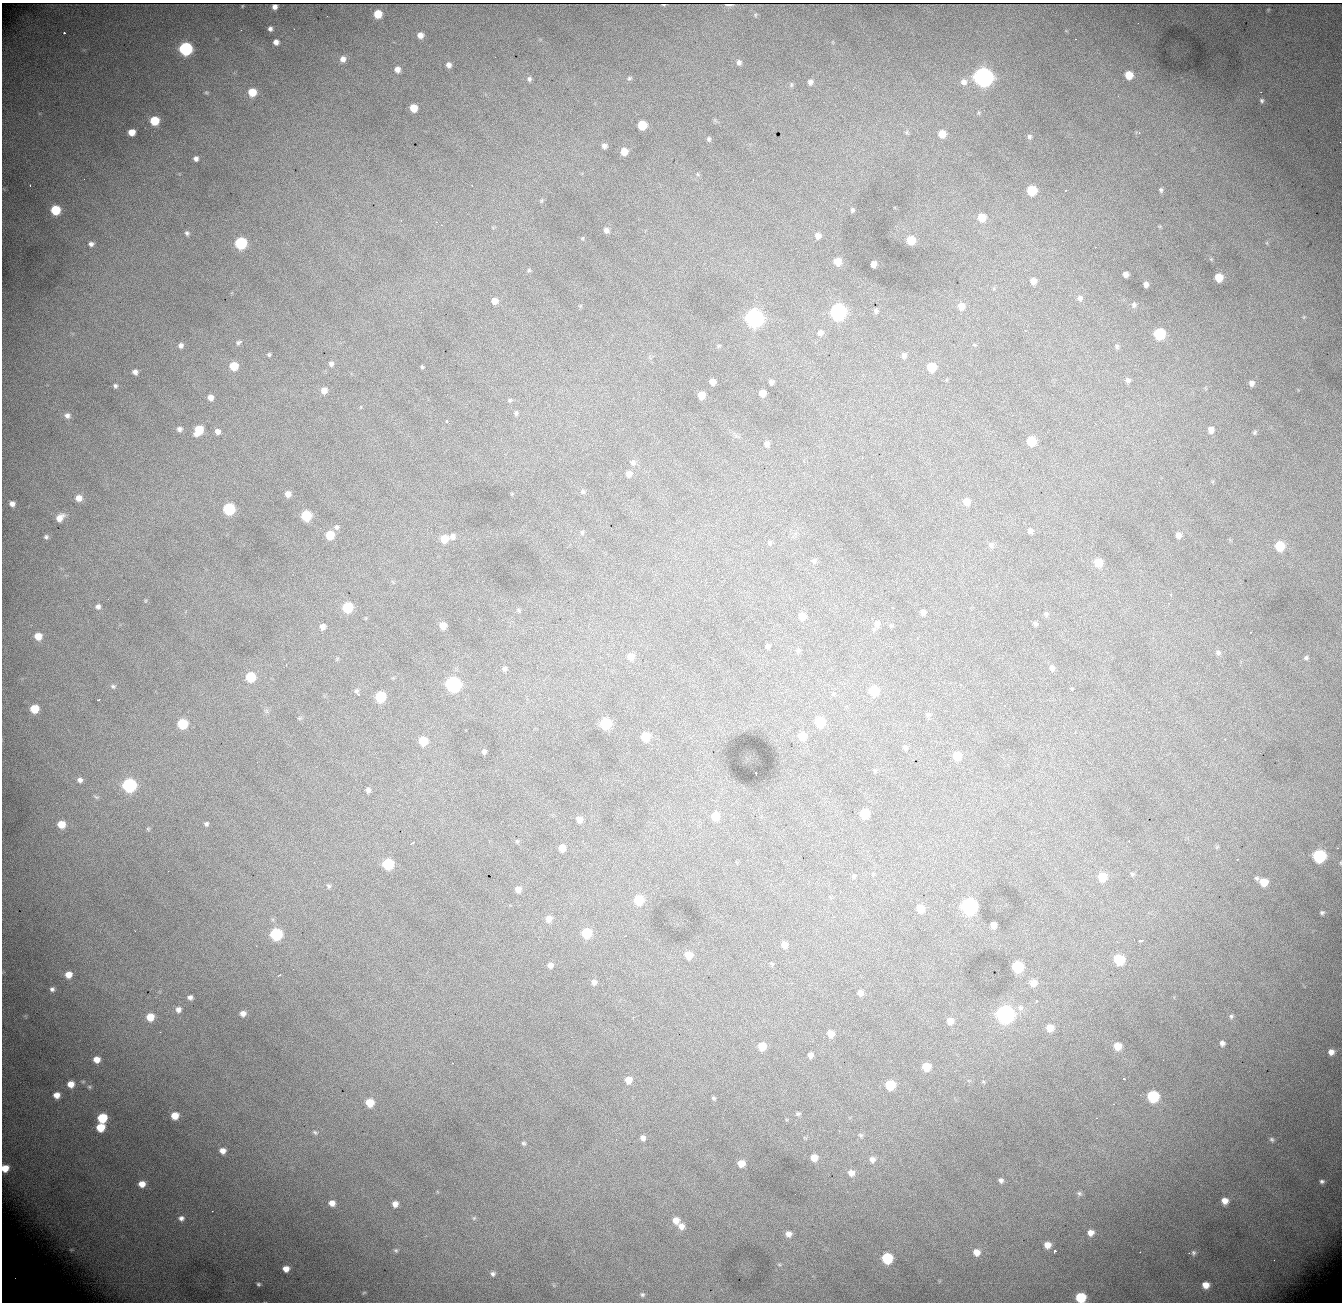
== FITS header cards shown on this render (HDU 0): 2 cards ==
NAXIS1  = 1340
NAXIS2  = 1300

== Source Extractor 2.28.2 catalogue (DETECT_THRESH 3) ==
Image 1340 x 1300 px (HDU 0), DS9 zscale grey, 1 PNG px = 1 image px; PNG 1344 x 1304 px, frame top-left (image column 1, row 1300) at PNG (2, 3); no overlay
Background 1930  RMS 23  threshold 69.2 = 3 sigma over >= 5 px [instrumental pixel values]
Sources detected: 295; all 295 listed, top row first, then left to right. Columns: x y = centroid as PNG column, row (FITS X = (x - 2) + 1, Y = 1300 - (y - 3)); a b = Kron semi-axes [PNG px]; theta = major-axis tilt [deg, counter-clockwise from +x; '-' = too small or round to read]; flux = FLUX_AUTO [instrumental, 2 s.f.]
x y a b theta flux
729 5 6 2 0 3.7e+03
242 6 3 2 - 8.6e+02
275 7 5 4 - 2.0e+03
378 14 6 6 - 3.3e+04
755 15 6 3 90 1.8e+03
270 29 5 5 - 4.6e+03
64 33 3 2 - 6.8e+03
420 35 6 5 - 9.7e+03
1075 39 3 2 - 2.4e+03
276 42 5 5 - 8.1e+03
185 49 7 7 - 2.6e+05
343 59 7 6 - 9.3e+03
739 62 7 6 - 5.2e+03
449 65 6 6 - 6.8e+03
397 69 6 6 - 9.1e+03
1129 75 7 6 - 2.6e+04
983 77 8 8 - 1.1e+06
629 78 7 5 35 2.7e+03
529 79 7 6 - 4.0e+03
810 82 6 5 - 5.3e+03
964 82 9 8 - 9.1e+03
791 85 7 5 -84 2.6e+03
206 92 5 5 - 2.0e+03
252 92 7 7 - 3.1e+04
1262 101 7 6 - 3.7e+03
413 108 6 6 - 2.6e+04
154 121 6 6 - 4.8e+04
642 125 6 6 - 4.0e+04
132 132 6 5 - 1.8e+04
907 132 6 4 71 2.3e+03
1139 133 4 4 - 1.7e+03
942 134 7 6 - 1.8e+04
1029 136 7 6 - 3.6e+03
709 139 7 5 -82 3.1e+03
604 146 5 4 - 5.2e+03
624 151 6 6 - 1.8e+04
196 159 5 5 - 5.4e+03
697 174 6 3 -70 1.9e+03
30 185 3 2 - 1.6e+03
1032 190 7 6 - 5.7e+04
1161 190 7 5 -71 3.4e+03
541 201 6 4 71 1.9e+03
55 210 7 6 - 6.2e+04
852 210 6 5 - 2.8e+03
982 217 7 7 - 2.3e+04
436 222 2 2 - 1.4e+03
441 225 2 2 - 8.2e+02
606 230 6 6 - 5.8e+03
187 233 6 5 - 3.6e+03
818 236 6 6 - 8.7e+03
583 238 6 3 71 1.6e+03
911 240 6 6 - 3.2e+04
241 243 7 7 - 1.3e+05
91 244 6 5 - 5.0e+03
837 261 7 6 - 1.6e+04
873 264 6 5 - 9.7e+03
529 270 5 5 - 2.2e+03
1073 270 2 2 - 1.1e+03
1126 274 5 5 - 7.6e+03
1219 277 6 6 - 2.7e+04
1033 281 6 6 - 1.1e+04
1146 284 5 4 - 6.0e+03
1080 298 8 6 86 4.8e+03
494 301 7 7 - 1.1e+04
1134 305 8 6 80 4.0e+03
961 306 9 8 - 1.2e+04
876 311 4 3 - 2.8e+03
838 312 8 7 - 4.4e+05
754 318 8 7 - 7.6e+05
1026 331 3 2 - 1.1e+03
820 333 7 7 - 5.3e+03
1159 334 7 7 - 9.4e+04
239 342 9 5 32 3.9e+03
181 345 7 6 - 5.5e+03
974 345 6 3 -19 1.5e+03
719 346 6 4 2 1.7e+03
1117 346 6 5 - 3.0e+03
269 354 4 4 - 2.2e+03
904 355 7 6 - 4.7e+03
331 364 6 6 - 4.2e+03
234 366 6 6 - 3.2e+04
422 367 3 3 - 1.8e+03
931 367 7 6 - 3.5e+04
135 372 6 5 - 6.7e+03
1128 380 6 5 - 4.5e+03
712 382 5 5 - 9.1e+03
771 382 4 4 - 3.8e+03
1251 383 6 6 - 6.2e+03
115 386 6 5 - 3.5e+03
324 390 6 6 - 9.8e+03
762 393 6 5 - 1.6e+04
701 395 6 5 - 1.8e+04
210 397 6 5 - 8.6e+03
510 400 7 5 2 2.5e+03
516 413 7 5 81 3.1e+03
67 415 9 7 -20 6.9e+03
446 421 3 3 - 6.8e+03
179 429 6 6 - 4.7e+03
1211 429 6 5 - 9.7e+03
199 430 8 6 57 4.1e+04
218 431 6 5 - 6.8e+03
1254 432 6 5 - 2.4e+03
1031 441 7 6 - 4.2e+04
766 444 6 6 - 5.0e+03
862 458 4 2 - 1.2e+03
633 462 9 7 -54 5.4e+03
629 474 7 7 - 7.5e+03
583 492 7 6 - 3.4e+03
288 494 7 6 - 9.0e+03
79 498 7 7 - 1.1e+04
966 502 8 7 - 1.1e+04
12 504 6 6 - 7.7e+03
229 509 7 7 - 1.2e+05
306 516 7 6 - 6.0e+04
60 518 9 6 43 1.4e+04
336 527 7 6 - 3.4e+03
1030 531 6 5 - 5.0e+03
582 532 6 5 - 2.7e+03
330 535 7 6 - 3.4e+04
1178 535 6 6 - 8.2e+03
452 536 7 7 - 6.4e+03
46 537 6 6 - 3.6e+03
444 539 7 7 - 2.3e+04
770 543 7 5 -83 2.7e+03
991 545 8 7 - 4.9e+03
1279 546 7 7 - 4.5e+04
814 561 7 6 - 3.8e+03
1098 562 7 6 - 2.4e+04
1171 595 3 3 - 1.7e+03
1169 603 2 2 - 7.9e+02
98 606 6 6 - 4.6e+03
347 607 7 6 - 6.8e+04
893 608 3 2 - 1.4e+03
518 610 6 4 -70 1.9e+03
923 612 6 5 - 5.6e+03
1046 614 7 5 -49 2.7e+03
802 616 7 7 - 1.5e+04
877 623 9 8 - 7.5e+03
1035 624 5 4 - 3.3e+03
443 625 7 6 - 1.6e+04
891 625 5 5 - 2.1e+03
322 627 6 5 - 7.9e+03
38 636 7 7 - 1.9e+04
917 638 3 3 - 1.2e+03
768 646 4 4 - 4.2e+03
798 650 7 6 - 3.5e+03
1218 653 7 6 - 4.2e+03
631 656 7 7 - 1.3e+04
1306 658 6 5 - 2.9e+03
284 659 2 2 - 7.5e+02
1052 668 7 6 - 5.2e+03
504 669 6 6 - 4.0e+03
250 677 7 6 - 5.7e+04
453 684 7 7 - 3.5e+05
961 685 2 2 - 1.0e+03
113 686 7 6 - 2.9e+03
874 690 7 7 - 4.4e+04
356 691 6 5 - 2.9e+03
358 694 3 3 - 1.9e+03
380 696 7 6 - 7.2e+04
98 700 3 2 - 1.3e+03
34 709 6 6 - 3.7e+04
927 715 6 6 - 3.0e+03
299 718 6 4 -17 1.8e+03
820 722 7 6 - 6.0e+04
605 723 7 7 - 8.1e+04
182 724 7 6 - 6.5e+04
645 736 6 6 - 2.8e+04
802 736 7 7 - 2.3e+04
1225 739 3 3 - 1.5e+03
423 741 6 6 - 3.5e+04
905 747 6 5 - 4.4e+03
484 752 5 4 - 4.4e+03
957 756 7 6 - 2.7e+04
756 773 4 2 - 4.0e+03
80 780 6 5 - 5.7e+03
129 785 7 7 - 2.6e+05
368 790 5 5 - 4.7e+03
96 797 8 4 -19 2.4e+03
864 814 7 6 - 4.3e+04
715 816 7 7 - 3.0e+04
579 819 6 6 - 8.8e+03
1031 820 3 2 - 1.4e+03
61 824 7 6 - 2.5e+04
206 824 6 6 - 3.2e+03
148 829 6 5 - 2.0e+03
517 841 5 4 - 1.9e+03
1128 841 2 2 - 9.7e+02
412 843 4 2 - 2.5e+03
562 848 6 5 - 1.6e+04
1319 856 7 7 - 1.8e+05
314 862 2 2 - 7.2e+02
388 864 7 7 - 9.0e+04
1132 874 6 5 - 2.6e+03
854 876 6 5 - 2.5e+03
1102 877 7 7 - 3.1e+04
1257 878 5 5 - 2.8e+03
1264 882 6 6 - 2.7e+04
329 886 7 6 - 3.1e+03
518 889 6 5 - 9.4e+03
639 900 7 7 - 4.6e+04
969 906 8 7 - 4.4e+05
920 909 6 6 - 2.2e+04
1322 913 6 5 - 3.3e+03
548 919 8 7 - 1.0e+04
993 925 5 5 - 9.6e+03
586 933 7 7 - 5.2e+04
276 934 7 7 - 1.4e+05
1141 941 6 3 16 4.9e+03
784 945 6 5 - 9.7e+03
688 955 7 6 - 2.1e+04
1119 959 7 7 - 6.9e+04
772 964 5 4 - 1.7e+03
550 965 7 6 - 7.1e+03
1017 967 7 7 - 8.7e+04
68 975 6 6 - 1.5e+04
279 975 3 2 - 2.6e+03
594 982 6 6 - 6.1e+03
1033 983 8 7 - 1.1e+04
52 989 6 5 - 4.5e+03
860 993 5 5 - 7.5e+03
190 997 6 6 - 5.6e+03
1037 1001 3 3 - 1.4e+03
386 1002 2 2 - 1.0e+03
1020 1008 8 7 - 5.6e+03
178 1010 8 7 - 7.6e+03
243 1013 6 5 - 8.9e+03
1005 1014 8 8 - 6.3e+05
1231 1016 7 6 - 3.4e+03
150 1017 7 7 - 2.5e+04
950 1021 6 6 - 1.2e+04
1050 1028 7 6 - 1.7e+04
831 1034 6 6 - 1.5e+04
1222 1043 6 5 - 5.3e+03
762 1046 6 6 - 2.3e+04
1117 1046 7 7 - 1.9e+04
1331 1052 6 6 - 9.2e+03
810 1055 5 5 - 6.4e+03
97 1059 7 6 - 1.5e+04
452 1063 2 2 - 9.4e+02
926 1067 7 6 - 2.7e+04
1124 1079 3 2 - 1.8e+03
628 1080 6 6 - 1.4e+04
83 1081 6 4 1 2.3e+03
71 1084 7 7 - 1.6e+04
890 1085 7 6 - 5.2e+04
89 1087 6 5 - 2.8e+03
57 1095 7 6 - 1.3e+04
1153 1096 7 7 - 1.1e+05
714 1098 6 4 -16 2.2e+03
370 1103 7 6 - 3.3e+04
798 1114 6 5 - 2.7e+03
175 1116 6 6 - 2.1e+04
102 1118 7 6 - 6.1e+04
100 1127 7 6 - 3.6e+04
315 1132 7 5 -38 3.0e+03
861 1135 7 5 -40 2.9e+03
643 1138 6 5 - 6.0e+03
1272 1139 6 5 - 3.3e+03
523 1143 5 5 - 2.5e+03
222 1151 6 5 - 9.5e+03
814 1158 7 6 - 1.5e+04
872 1159 8 7 - 7.3e+03
741 1163 6 6 - 1.8e+04
5 1168 6 5 - 2.2e+04
851 1173 7 7 - 1.0e+04
1001 1180 6 5 - 4.6e+03
1322 1181 5 4 - 3.5e+03
142 1184 7 6 - 1.6e+04
1079 1193 7 6 - 3.4e+03
1225 1201 7 6 - 1.4e+04
332 1203 6 5 - 1.1e+04
395 1204 6 6 - 8.9e+03
181 1218 8 7 - 7.0e+03
474 1218 6 5 - 2.2e+03
676 1220 8 7 - 1.3e+04
681 1226 9 8 - 1.1e+04
1091 1233 7 6 - 1.0e+04
788 1234 7 7 - 8.4e+03
1047 1245 6 6 - 1.3e+04
71 1250 8 5 5 3.3e+03
396 1250 6 5 - 2.6e+03
1055 1251 4 3 - 6.9e+03
976 1252 7 7 - 1.4e+04
1140 1252 2 2 - 9.2e+02
1193 1253 7 6 - 3.7e+03
887 1258 7 7 - 9.0e+04
779 1265 6 4 -2 2.1e+03
286 1269 6 5 - 1.3e+04
493 1274 6 6 - 4.1e+03
258 1284 5 4 - 2.7e+03
1206 1285 7 6 - 1.5e+04
364 1293 6 4 30 1.9e+03
642 1295 5 5 - 2.9e+03
1081 1297 7 7 - 6.9e+04
At the frame edge (FLAGS 8, measured only in part): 3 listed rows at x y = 1319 856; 5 1168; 1081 1297